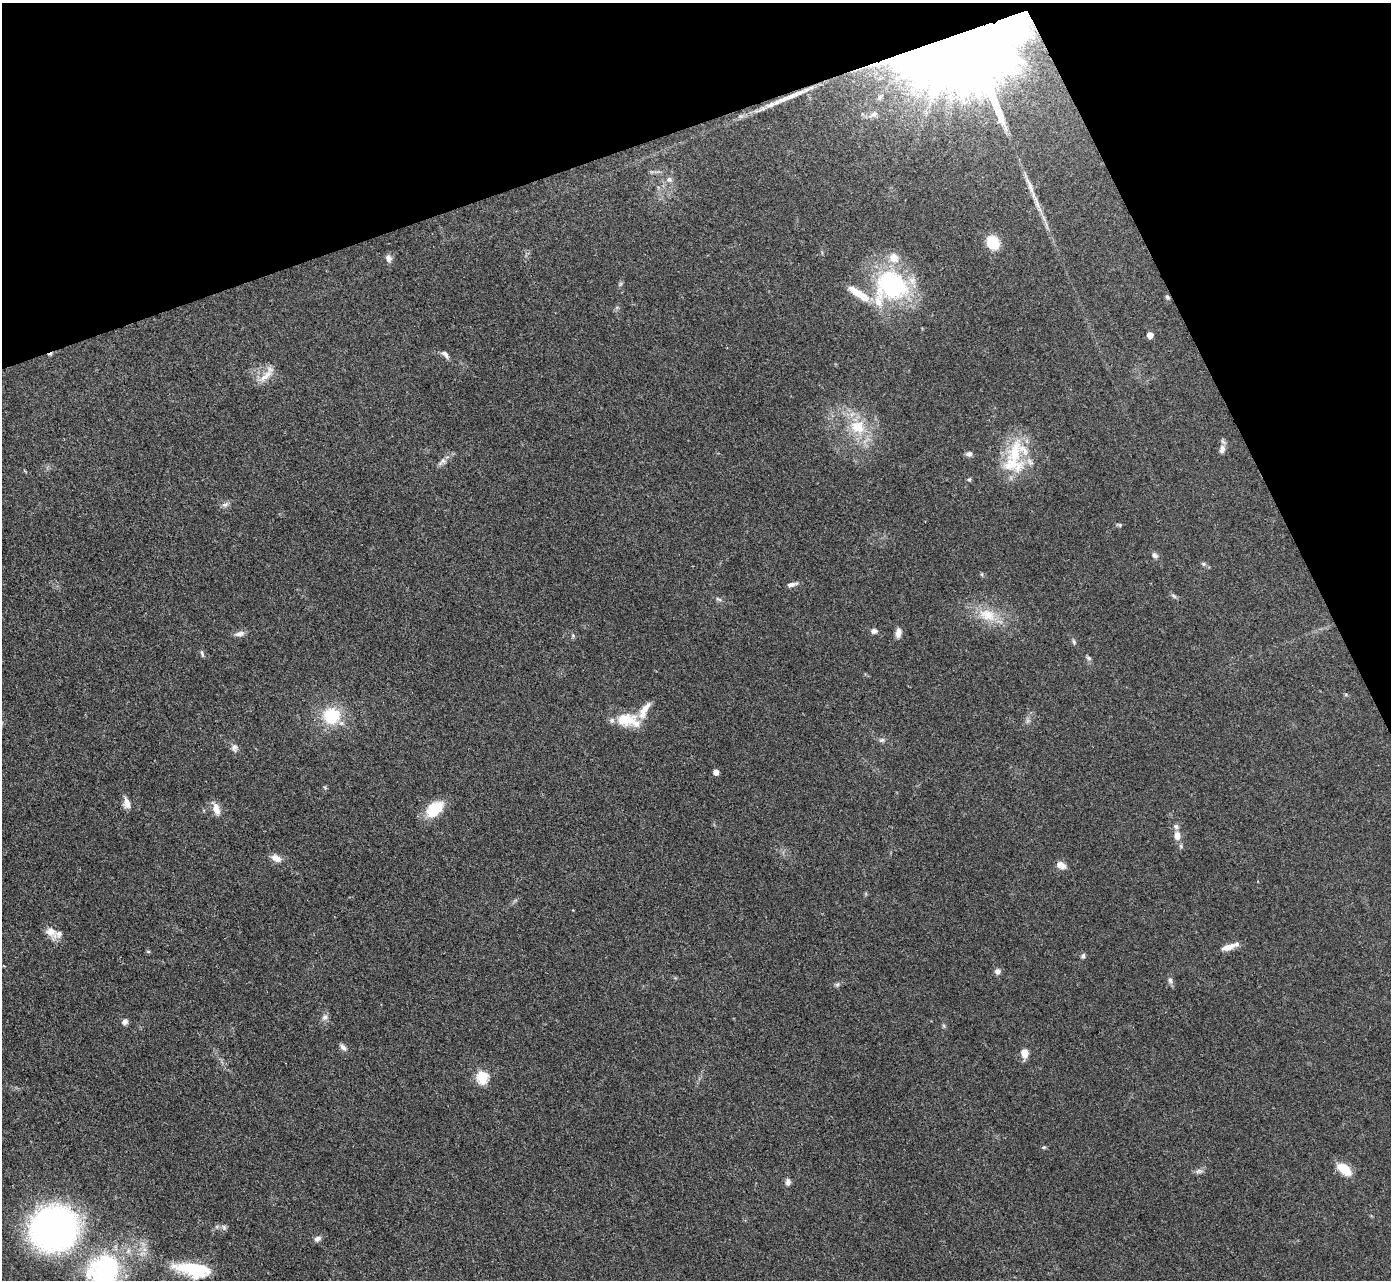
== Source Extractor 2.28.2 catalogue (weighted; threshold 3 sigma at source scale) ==
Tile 3 of 4 x 4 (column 3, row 1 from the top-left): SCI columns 2778-4166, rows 3984-5261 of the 5555 x 5545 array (HDU 1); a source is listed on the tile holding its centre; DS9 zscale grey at full resolution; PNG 1393 x 1282 px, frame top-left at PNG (2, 3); no overlay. Shown black and unused: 18% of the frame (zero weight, under 3 of 4 exposures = <1% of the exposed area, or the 3 px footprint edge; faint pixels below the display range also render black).
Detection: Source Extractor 2.28.2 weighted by HDU 2 'WHT'; one run over the whole footprint, this tile lists its part. Background 0.07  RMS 0.0052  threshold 0.0235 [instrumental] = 3 sigma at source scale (4.5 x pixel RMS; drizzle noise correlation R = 1.50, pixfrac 1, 0.05/0.05 arcsec/px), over >= 5 px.
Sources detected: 80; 1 too faint to see at this stretch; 1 cosmic-ray / hot-pixel residue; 1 long thin detection or spike segment (spike, bleed or trail) — not listed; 10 inside a brighter listed object's ellipse — not listed separately; the other 67 listed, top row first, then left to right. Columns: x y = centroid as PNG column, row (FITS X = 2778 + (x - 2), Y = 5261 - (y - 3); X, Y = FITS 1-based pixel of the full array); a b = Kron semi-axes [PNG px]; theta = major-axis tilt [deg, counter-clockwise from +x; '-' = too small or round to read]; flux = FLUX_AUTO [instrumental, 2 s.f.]
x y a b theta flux
968 47 74 56 20 1700
880 97 10 6 53 1.9
874 114 10 8 27 2.4
669 179 8 7 - 1.7
1030 185 35 6 -66 6
993 243 12 10 -58 15
388 258 10 7 -73 2.4
891 286 47 40 28 68
1167 297 6 5 - 0.88
1150 335 5 5 - 5.6
445 354 13 6 -45 2
266 376 28 8 42 5.6
858 427 23 20 -26 18
1222 449 13 8 75 2.8
1015 452 48 21 83 27
969 454 8 6 1 1.9
443 460 9 7 -89 1.9
969 479 6 5 - 0.77
225 505 10 6 27 1.8
1119 525 7 4 -11 0.81
1155 555 8 6 -41 1.6
1203 564 7 5 -21 1
982 574 6 4 72 0.6
791 585 11 6 16 2
1174 596 9 4 -36 1.1
718 599 9 4 -26 1.1
987 615 28 17 -19 14
874 631 7 6 - 1.7
898 633 12 7 80 2.7
240 634 12 7 8 2.7
573 636 6 4 -49 0.74
1074 642 8 5 -79 1
202 654 9 4 -72 0.98
1089 658 8 5 -28 1
332 716 17 17 - 24
625 719 28 17 14 13
882 740 8 6 16 1.3
234 748 11 9 84 2.2
716 772 5 5 - 2.8
325 788 6 3 -20 0.56
127 803 13 8 -78 3.9
216 808 17 8 -70 4.6
434 809 16 10 40 22
1177 836 9 7 -85 4.4
276 858 12 7 -24 4.1
1061 865 11 7 -25 3.9
51 932 17 11 -48 5.5
1228 947 17 7 18 5.3
148 951 6 4 -1 0.61
1083 956 7 5 63 1.2
998 971 7 7 - 2.2
1170 980 9 6 -64 1.7
837 984 7 5 53 1
325 1017 8 8 - 2
125 1022 8 7 - 1.8
343 1047 11 6 -45 1.9
1025 1053 8 6 -86 6.1
482 1077 6 6 - 43
1044 1147 6 4 15 0.78
1344 1169 19 10 -37 10
1199 1171 10 6 1 1.8
788 1182 9 7 86 2
224 1227 8 5 -70 1.2
54 1229 27 25 20 320
317 1239 9 6 29 2
193 1269 41 15 -9 28
105 1271 32 28 51 89
Overlapping masked pixels (flux is a lower limit): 2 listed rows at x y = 968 47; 1167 297
Isophote crosses this tile's border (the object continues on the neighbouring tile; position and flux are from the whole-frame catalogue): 1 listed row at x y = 105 1271